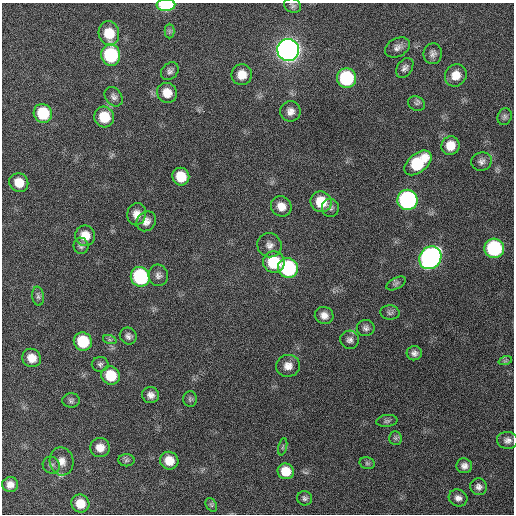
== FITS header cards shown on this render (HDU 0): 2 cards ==
NAXIS1  =                  512 / Axis length
NAXIS2  =                  512 / Axis length

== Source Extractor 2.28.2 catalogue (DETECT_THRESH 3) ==
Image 512 x 512 px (HDU 0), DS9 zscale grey, 1 PNG px = 1 image px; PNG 516 x 516 px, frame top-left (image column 1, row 512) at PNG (2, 3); each listed source drawn as its Kron ellipse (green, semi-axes under 4 px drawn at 4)
Background 427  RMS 12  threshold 35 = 3 sigma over >= 5 px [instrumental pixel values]
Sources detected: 76; all 76 listed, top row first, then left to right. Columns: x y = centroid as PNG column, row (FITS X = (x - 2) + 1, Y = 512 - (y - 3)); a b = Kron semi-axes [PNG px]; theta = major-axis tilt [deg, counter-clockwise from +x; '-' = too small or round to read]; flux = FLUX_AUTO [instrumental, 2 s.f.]
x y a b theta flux
166 5 9 6 1 54000
293 6 9 7 -20 2000
169 31 7 5 90 1700
109 33 12 10 -79 21000
397 47 13 9 28 4400
288 50 11 11 - 770000
433 54 10 9 - 3600
111 55 11 9 -82 66000
405 68 11 7 56 3100
170 71 10 7 46 2900
242 75 10 10 - 11000
456 75 11 10 - 10000
346 78 10 9 - 62000
167 93 10 9 - 11000
114 97 11 8 -53 3200
416 104 9 7 -23 2100
290 111 10 10 - 5400
43 113 10 9 - 33000
104 117 10 10 - 21000
505 117 8 7 - 2200
450 145 9 9 - 11000
481 161 10 9 - 3700
418 163 16 9 40 44000
181 177 9 8 - 17000
19 183 10 9 - 13000
407 200 10 10 - 160000
321 202 11 10 - 21000
281 206 11 9 -42 8000
330 208 9 8 - 2500
137 214 11 9 78 6500
146 221 10 9 - 5400
85 236 10 10 - 12000
269 245 12 12 - 5500
81 246 8 7 - 2500
494 248 10 9 - 87000
430 258 12 10 54 280000
274 262 11 10 - 39000
288 268 10 9 - 89000
158 275 10 10 - 3700
140 277 10 9 - 82000
396 283 10 5 28 2000
38 296 10 6 -82 2300
390 313 10 7 -5 2400
324 315 9 8 - 5400
366 328 9 8 - 2900
128 336 9 8 - 3000
110 340 7 4 -18 1400
350 340 9 9 - 3400
83 342 9 9 - 31000
414 353 7 7 - 3200
32 358 9 9 - 9700
505 361 7 4 18 1300
100 364 8 7 - 2200
288 366 12 11 - 7100
111 376 9 9 - 22000
150 395 8 8 - 4500
190 399 8 6 90 1900
71 400 8 7 - 2200
387 421 10 6 8 2000
395 438 6 6 - 1900
507 440 10 8 -5 3900
283 447 9 3 77 1300
100 448 10 9 - 8200
126 460 8 6 2 1900
62 461 14 11 -78 7800
169 461 9 8 - 12000
367 463 8 6 -13 1600
51 465 9 8 - 2800
464 466 8 7 - 3700
286 471 8 8 - 15000
10 484 8 7 - 6200
479 487 8 8 - 3400
305 498 7 7 - 2100
458 498 9 8 - 4100
80 504 9 9 - 14000
211 505 7 5 -59 1500
At the frame edge (FLAGS 8, measured only in part): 1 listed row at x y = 166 5